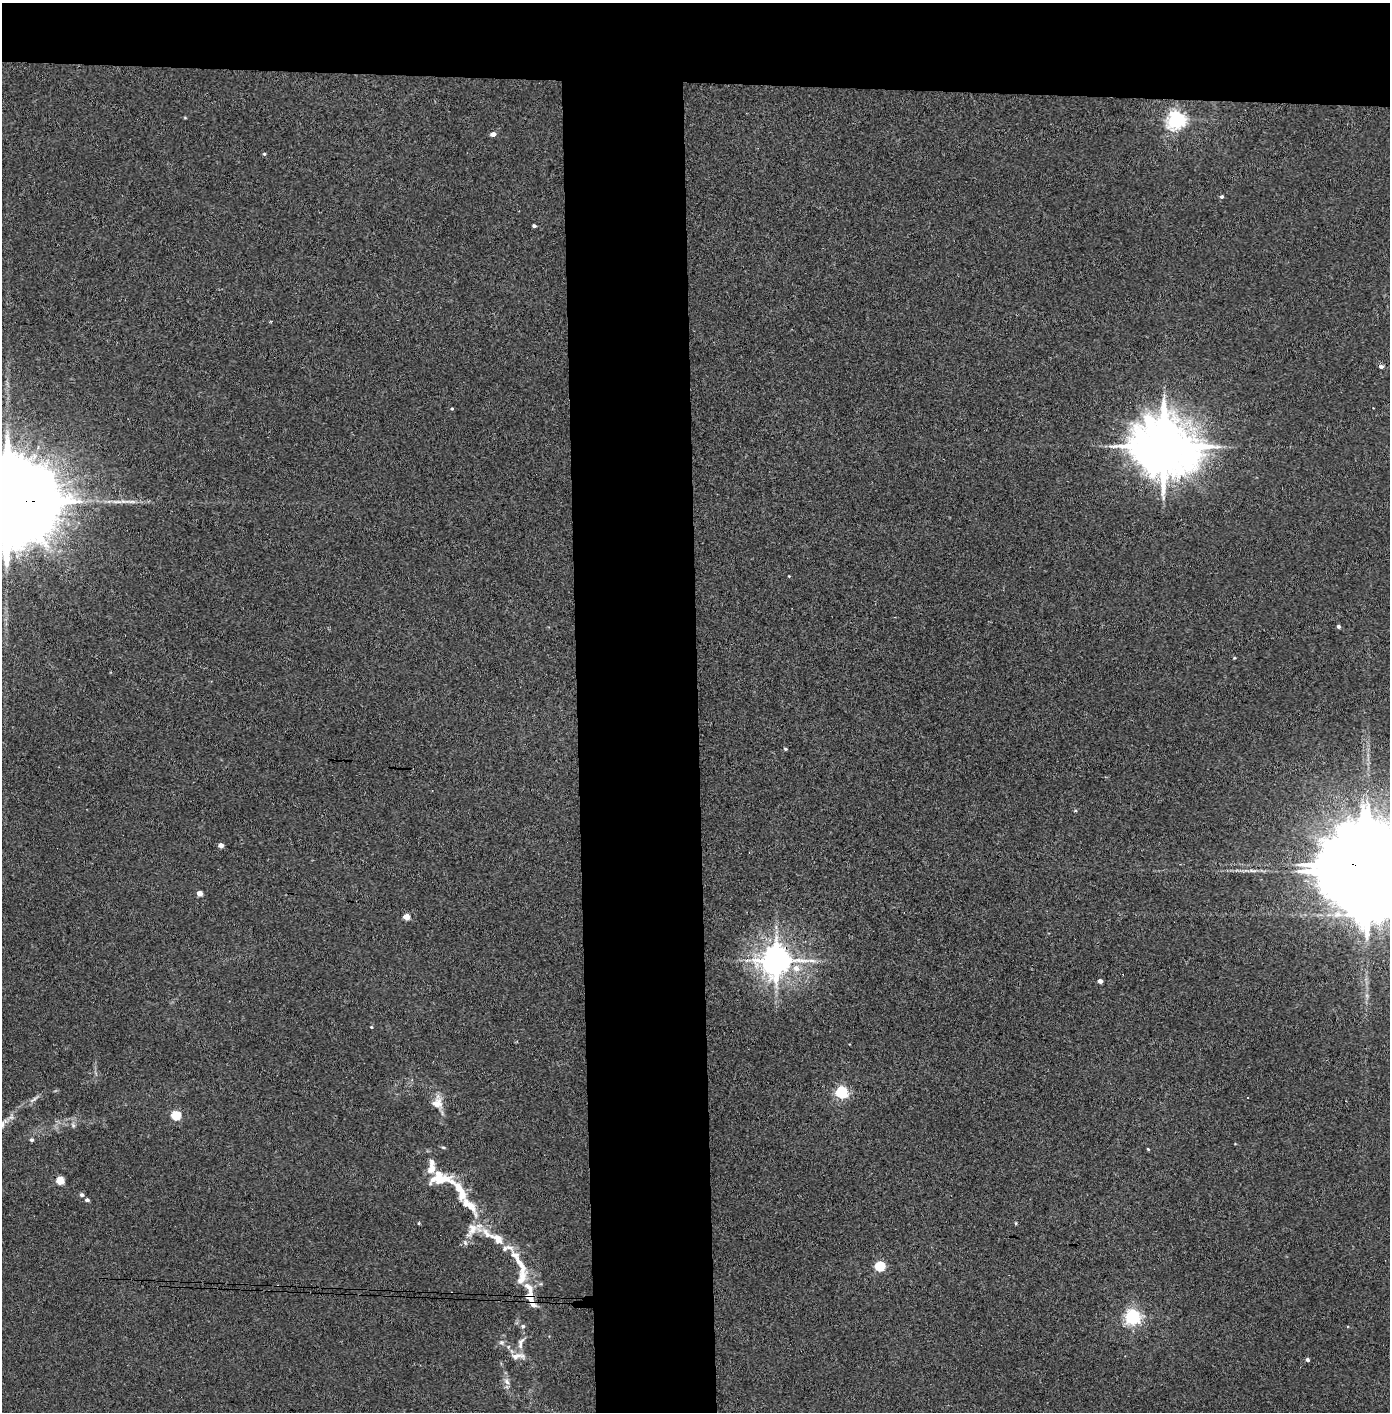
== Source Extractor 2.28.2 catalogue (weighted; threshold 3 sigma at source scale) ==
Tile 2 of 3 x 3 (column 2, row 1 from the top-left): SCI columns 1469-2856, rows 2825-4234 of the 4323 x 4241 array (HDU 1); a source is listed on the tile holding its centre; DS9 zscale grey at full resolution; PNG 1392 x 1414 px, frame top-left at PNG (2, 3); no overlay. Shown black and unused: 14% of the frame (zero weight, under 3 of 4 exposures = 6% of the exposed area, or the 3 px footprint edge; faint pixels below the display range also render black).
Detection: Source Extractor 2.28.2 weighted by HDU 2 'WHT'; one run over the whole footprint, this tile lists its part. Background 0.045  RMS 0.0057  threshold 0.0257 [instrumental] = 3 sigma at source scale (4.5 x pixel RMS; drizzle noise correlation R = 1.50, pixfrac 1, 0.05/0.05 arcsec/px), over >= 5 px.
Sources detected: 59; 1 inside a brighter object's white glare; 1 cosmic-ray / hot-pixel residue — not listed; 9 inside a brighter listed object's ellipse — not listed separately; the other 48 listed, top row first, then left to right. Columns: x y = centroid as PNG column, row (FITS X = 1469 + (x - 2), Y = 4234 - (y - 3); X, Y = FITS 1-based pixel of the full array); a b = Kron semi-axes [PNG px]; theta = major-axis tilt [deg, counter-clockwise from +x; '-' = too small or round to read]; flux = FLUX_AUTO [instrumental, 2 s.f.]
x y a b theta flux
1177 120 7 6 - 240
493 134 5 4 - 2.8
264 154 4 4 - 0.74
1222 197 5 4 - 1
534 226 4 3 - 1.2
1381 366 5 4 - 1.6
452 409 4 4 - 0.58
1164 446 18 15 -12 4100
8 501 33 19 -4 20000
789 576 3 3 - 0.4
1338 626 5 4 - 1.1
1234 658 4 3 - 0.48
785 749 4 3 - 0.72
1075 811 5 3 - 0.59
221 845 5 4 - 2.5
1367 872 38 18 -2 21000
200 893 4 4 - 4.1
406 917 5 4 - 8.1
776 960 9 8 - 1000
796 968 8 8 - 4.2
1100 981 4 4 - 2.5
371 1027 4 3 - 0.49
842 1092 6 5 - 91
1248 1098 3 2 - 0.85
33 1100 15 4 34 2.1
437 1103 17 14 -88 6.7
176 1115 5 5 - 27
73 1125 7 4 -46 1
32 1140 5 4 - 1.1
443 1147 6 3 -19 0.66
1148 1149 4 3 - 0.52
441 1178 31 14 -10 17
60 1180 5 5 - 17
82 1195 5 4 - 1.3
87 1200 4 4 - 1.2
468 1204 34 11 -46 14
419 1223 4 3 - 0.55
1016 1223 4 3 - 0.58
497 1239 31 12 -31 13
520 1263 50 10 -61 15
880 1266 5 5 - 40
533 1304 9 6 -58 3.3
1133 1317 6 6 - 160
501 1342 7 5 20 1.3
521 1343 19 7 76 4.1
518 1356 22 8 4 4.2
1307 1360 4 3 - 1.3
507 1382 10 6 -52 2.3
Overlapping masked pixels (flux is a lower limit): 4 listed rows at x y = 8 501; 1367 872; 776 960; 533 1304
Isophote crosses this tile's border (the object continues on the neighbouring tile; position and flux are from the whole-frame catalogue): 2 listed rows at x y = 8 501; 1367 872